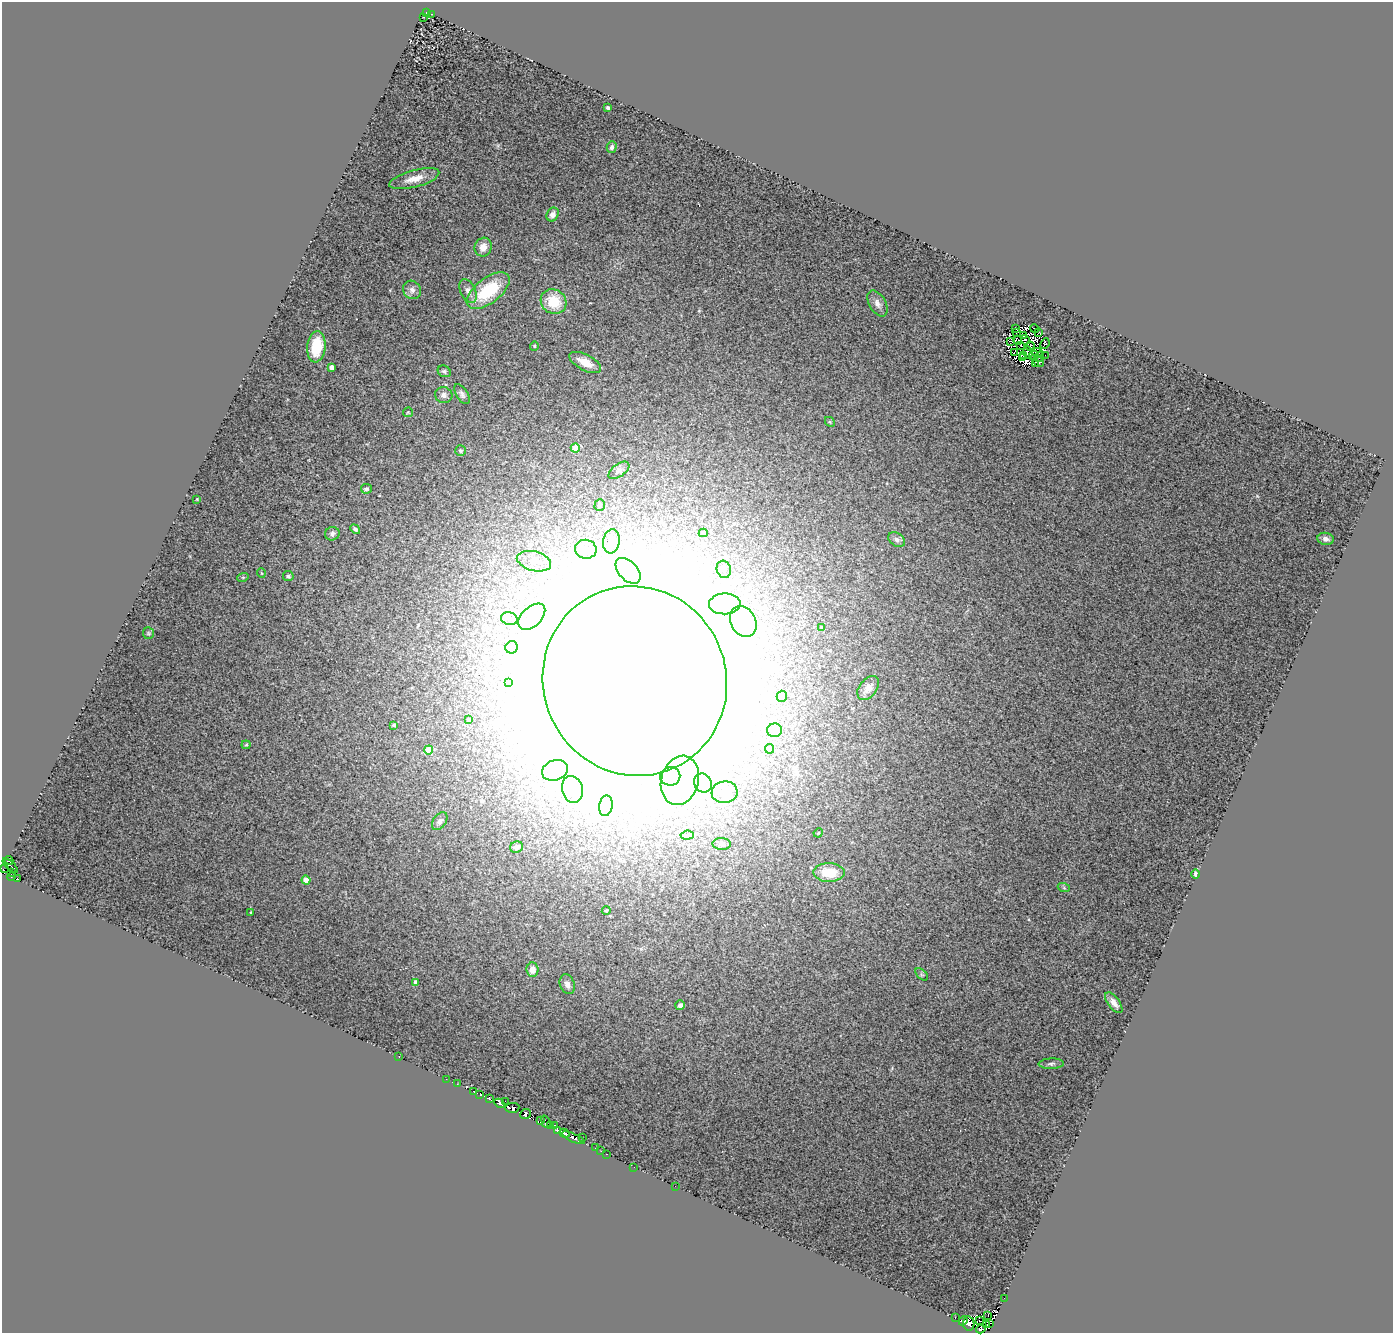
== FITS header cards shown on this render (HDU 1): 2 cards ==
NAXIS1  =                 1391
NAXIS2  =                 1331

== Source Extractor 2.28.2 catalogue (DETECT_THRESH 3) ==
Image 1391 x 1331 px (HDU 1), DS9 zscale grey, 1 PNG px = 1 image px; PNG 1395 x 1335 px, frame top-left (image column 1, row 1331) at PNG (2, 2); each listed source drawn as its Kron ellipse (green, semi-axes under 4 px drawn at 4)
Background 0.708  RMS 0.31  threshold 0.938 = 3 sigma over >= 5 px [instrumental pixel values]
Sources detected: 167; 25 with non-positive FLUX_AUTO (blend fragments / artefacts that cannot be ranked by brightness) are neither listed nor drawn; the other 142 listed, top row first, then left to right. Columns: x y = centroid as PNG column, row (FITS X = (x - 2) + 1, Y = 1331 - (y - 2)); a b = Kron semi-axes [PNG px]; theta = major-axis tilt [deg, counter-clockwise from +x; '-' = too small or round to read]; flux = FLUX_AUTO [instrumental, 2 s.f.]
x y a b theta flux
427 12 4 3 - 180
432 14 2 2 - 36
424 17 3 2 - 42
608 108 3 3 - 48
612 147 6 4 74 63
414 179 26 8 15 300
553 215 7 6 - 140
483 247 9 8 - 220
412 290 9 8 - 110
468 291 12 7 -65 150
488 291 25 12 37 1200
554 302 13 12 - 660
877 304 14 8 -60 130
1015 329 3 2 - 19
1035 329 5 2 - 7.8
1016 333 2 2 - 11
1039 333 4 2 - 25
1023 335 3 2 - 73
1018 340 4 3 - 12
1025 340 5 3 - 44
1010 341 3 2 - 25
1045 344 5 4 - 98
1021 345 3 2 - 12
534 346 4 4 - 24
1030 346 4 3 - 32
316 347 16 9 84 790
1037 352 5 2 - 25
1015 353 3 2 - 6.7
1028 353 6 4 -81 29
1024 355 4 2 - 0.96
1034 355 5 4 - 36
1045 355 2 2 - 27
1039 357 5 2 - 35
1022 358 3 2 - 21
1039 362 5 5 - 47
585 363 17 8 -27 320
1035 363 4 2 - 23
332 367 4 4 - 95
444 371 7 5 -26 49
462 394 11 5 -57 72
444 395 9 8 - 100
408 412 5 4 - 25
830 422 5 4 - 24
575 448 4 4 - 560
460 451 5 5 - 37
619 470 12 6 36 61
366 489 5 5 - 45
197 499 3 3 - 16
600 505 6 5 - 52
355 529 5 4 - 53
703 533 4 4 - 28
332 534 7 6 - 70
1326 539 8 6 -8 91
897 540 9 6 -33 66
611 541 12 8 82 130
586 549 11 9 -10 120
534 561 17 9 -14 310
724 569 9 7 -73 91
628 571 15 9 -47 220
261 573 5 3 - 16
288 576 5 5 - 45
243 577 6 3 18 22
725 604 16 10 1 370
532 617 16 9 43 290
509 619 8 6 -14 87
743 621 16 12 -62 380
822 627 4 3 - 24
148 633 6 5 - 30
512 647 6 6 - 59
635 681 95 91 -65 310000
509 683 3 3 - 25
868 688 13 8 51 160
782 696 5 5 - 42
469 719 3 3 - 23
394 725 3 3 - 44
774 730 7 7 - 120
246 745 4 4 - 23
770 749 5 4 - 44
429 750 4 4 - 530
555 770 13 10 18 320
670 776 10 9 - 180
680 780 25 18 75 640
703 783 10 8 -59 7300
572 789 13 10 -76 250
725 792 13 11 7 280
606 806 10 6 79 93
440 821 10 6 54 75
818 833 5 3 - 21
687 835 7 4 7 56
722 844 9 6 -2 65
516 847 6 5 - 100
9 860 4 3 - 160
10 866 10 3 -43 160
3 869 2 2 - 97
829 872 15 9 -1 600
12 873 4 3 - 200
1195 874 4 3 - 43
12 877 4 2 - 160
17 879 4 3 - 190
306 880 4 4 - 300
1064 888 6 4 -19 28
606 910 4 3 - 25
251 912 3 2 - 13
532 970 7 6 - 160
922 974 7 4 -44 46
416 982 4 4 - 140
567 984 10 7 -70 110
1114 1003 12 5 -53 130
680 1005 5 5 - 81
399 1057 3 2 - 9.8
1051 1064 12 5 2 66
446 1079 2 2 - 13
457 1084 2 2 - 14
474 1091 3 3 - 260
480 1094 3 2 - 51
490 1099 4 3 - 760
505 1101 2 2 - 61
500 1103 5 4 - 450
512 1108 7 5 2 1900
525 1114 5 4 - 500
540 1120 3 2 - 110
546 1122 6 4 -69 370
551 1125 3 2 - 110
555 1125 3 2 - 91
558 1130 4 4 - 450
564 1133 5 3 - 1100
573 1138 12 3 -24 1900
582 1138 3 2 - 65
595 1148 2 2 - 17
601 1151 2 2 - 14
606 1154 3 2 - 39
634 1167 2 2 - 9.2
675 1186 2 2 - 58
1004 1298 2 2 - 13
988 1315 3 2 - 83
955 1317 3 2 - 45
979 1320 3 2 - 80
963 1321 4 3 - 270
969 1323 7 5 -81 1400
989 1323 4 2 - 170
986 1324 4 2 - 520
981 1329 5 3 - 260
At the frame edge (FLAGS 8, measured only in part): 1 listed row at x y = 3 869
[25 non-positive-flux detections neither listed nor drawn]